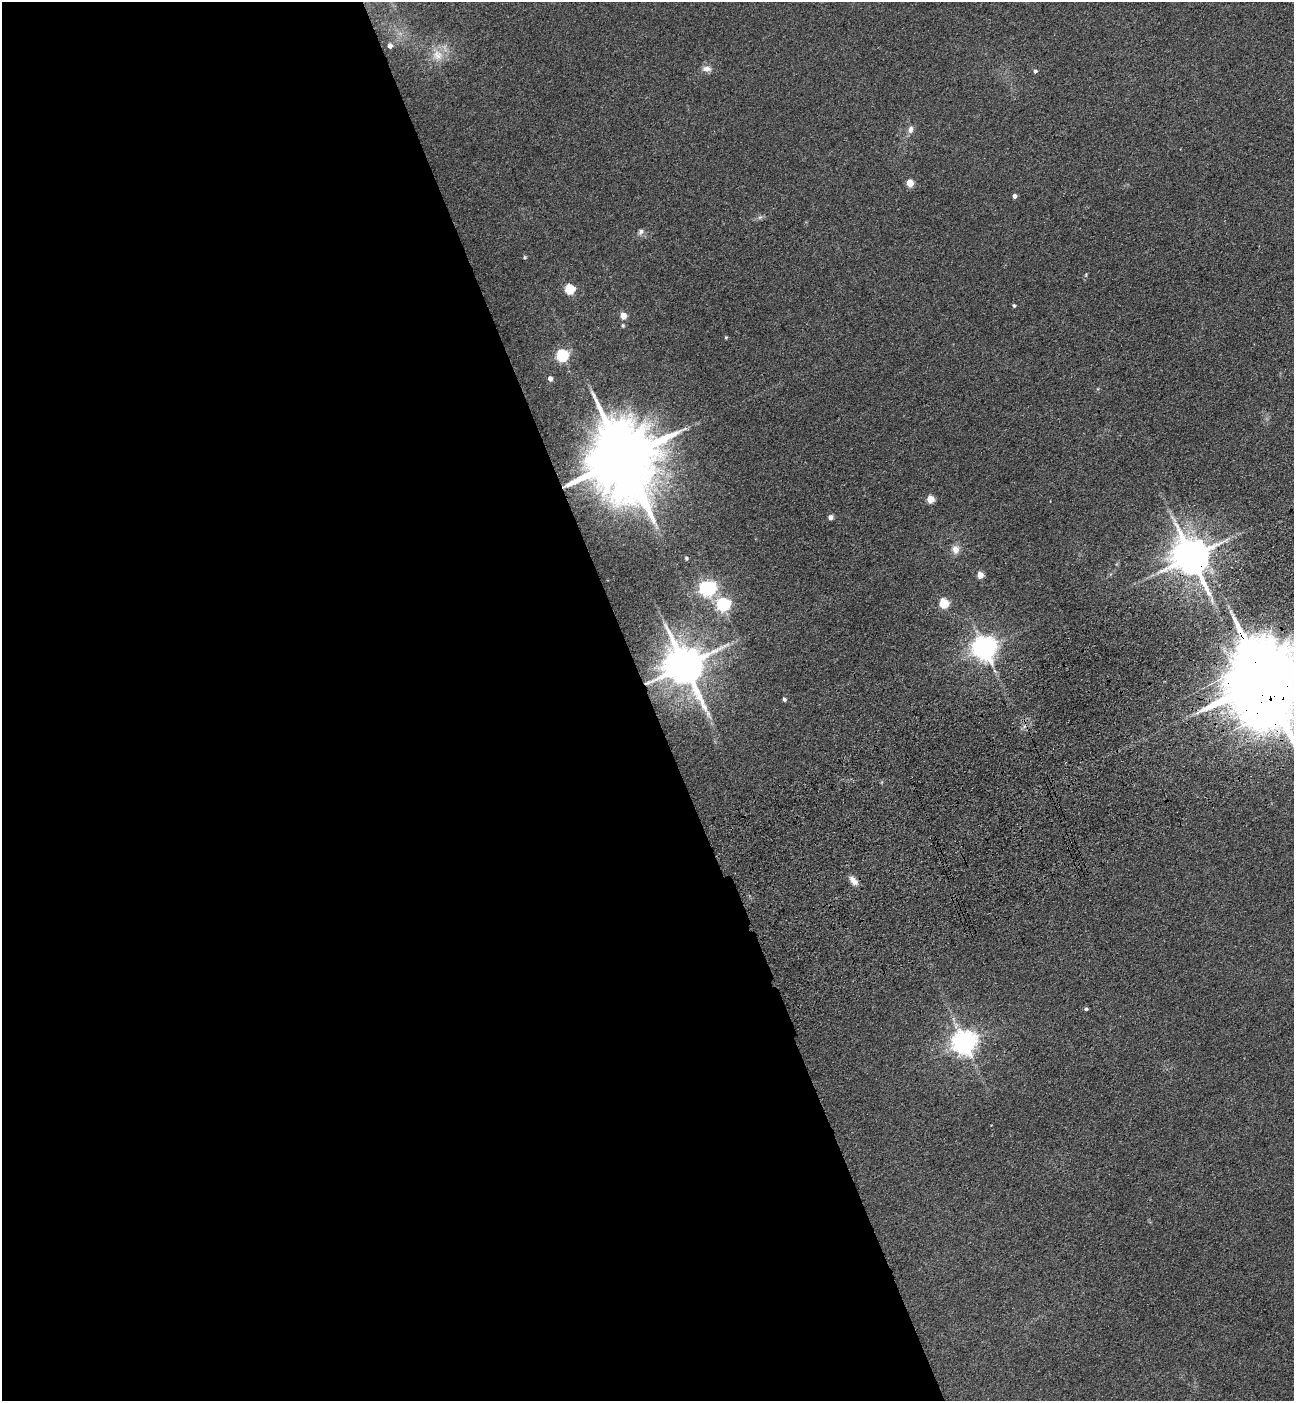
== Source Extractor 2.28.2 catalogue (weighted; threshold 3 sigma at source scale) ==
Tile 9 of 4 x 4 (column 1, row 3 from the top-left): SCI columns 347-1638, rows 1512-2910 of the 5732 x 5819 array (HDU 1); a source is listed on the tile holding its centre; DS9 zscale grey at full resolution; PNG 1296 x 1403 px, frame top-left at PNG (2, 2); no overlay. Shown black and unused: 50% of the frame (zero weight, under 3 of 4 exposures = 6% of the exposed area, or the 3 px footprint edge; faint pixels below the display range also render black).
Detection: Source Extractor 2.28.2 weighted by HDU 2 'WHT'; one run over the whole footprint, this tile lists its part. Background 0.192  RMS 0.0084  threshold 0.038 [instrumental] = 3 sigma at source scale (4.5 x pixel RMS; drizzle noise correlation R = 1.50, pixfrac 1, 0.05/0.05 arcsec/px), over >= 5 px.
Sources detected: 35; all 35 listed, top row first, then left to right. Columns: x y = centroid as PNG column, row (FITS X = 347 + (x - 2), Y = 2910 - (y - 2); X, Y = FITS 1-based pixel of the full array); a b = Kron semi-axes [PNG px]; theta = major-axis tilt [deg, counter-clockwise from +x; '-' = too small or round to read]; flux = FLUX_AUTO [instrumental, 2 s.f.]
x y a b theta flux
390 46 6 5 - 4.8
437 55 18 16 -57 14
707 69 13 8 -1 4.9
1035 71 4 4 - 2.2
910 129 11 7 70 4.1
910 183 5 5 - 20
1015 196 5 4 - 3
760 217 6 5 - 1.8
641 232 9 7 62 2.9
524 257 4 4 - 1.2
1086 275 5 3 - 0.75
569 289 5 5 - 53
1014 306 4 4 - 1.4
623 316 5 5 - 15
623 325 4 4 - 1.3
726 337 5 4 - 0.96
562 355 6 6 - 110
550 378 5 4 - 4
623 459 24 17 -71 11000
930 499 5 5 - 23
830 517 5 5 - 3.1
955 549 11 9 -86 6.2
1191 557 12 10 -60 2500
686 558 4 3 - 1.4
980 575 5 4 - 11
706 588 9 6 8 240
943 603 5 5 - 44
723 604 6 6 - 160
984 648 8 8 - 820
684 665 13 11 -62 3100
1263 680 30 18 -69 17000
784 699 4 4 - 1.9
853 881 13 7 -50 5.3
1086 1009 4 4 - 1.6
964 1043 8 8 - 640
Overlapping masked pixels (flux is a lower limit): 4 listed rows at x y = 623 459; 1191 557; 684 665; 1263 680
Isophote crosses this tile's border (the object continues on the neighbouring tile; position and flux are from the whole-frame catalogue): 1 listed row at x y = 1263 680